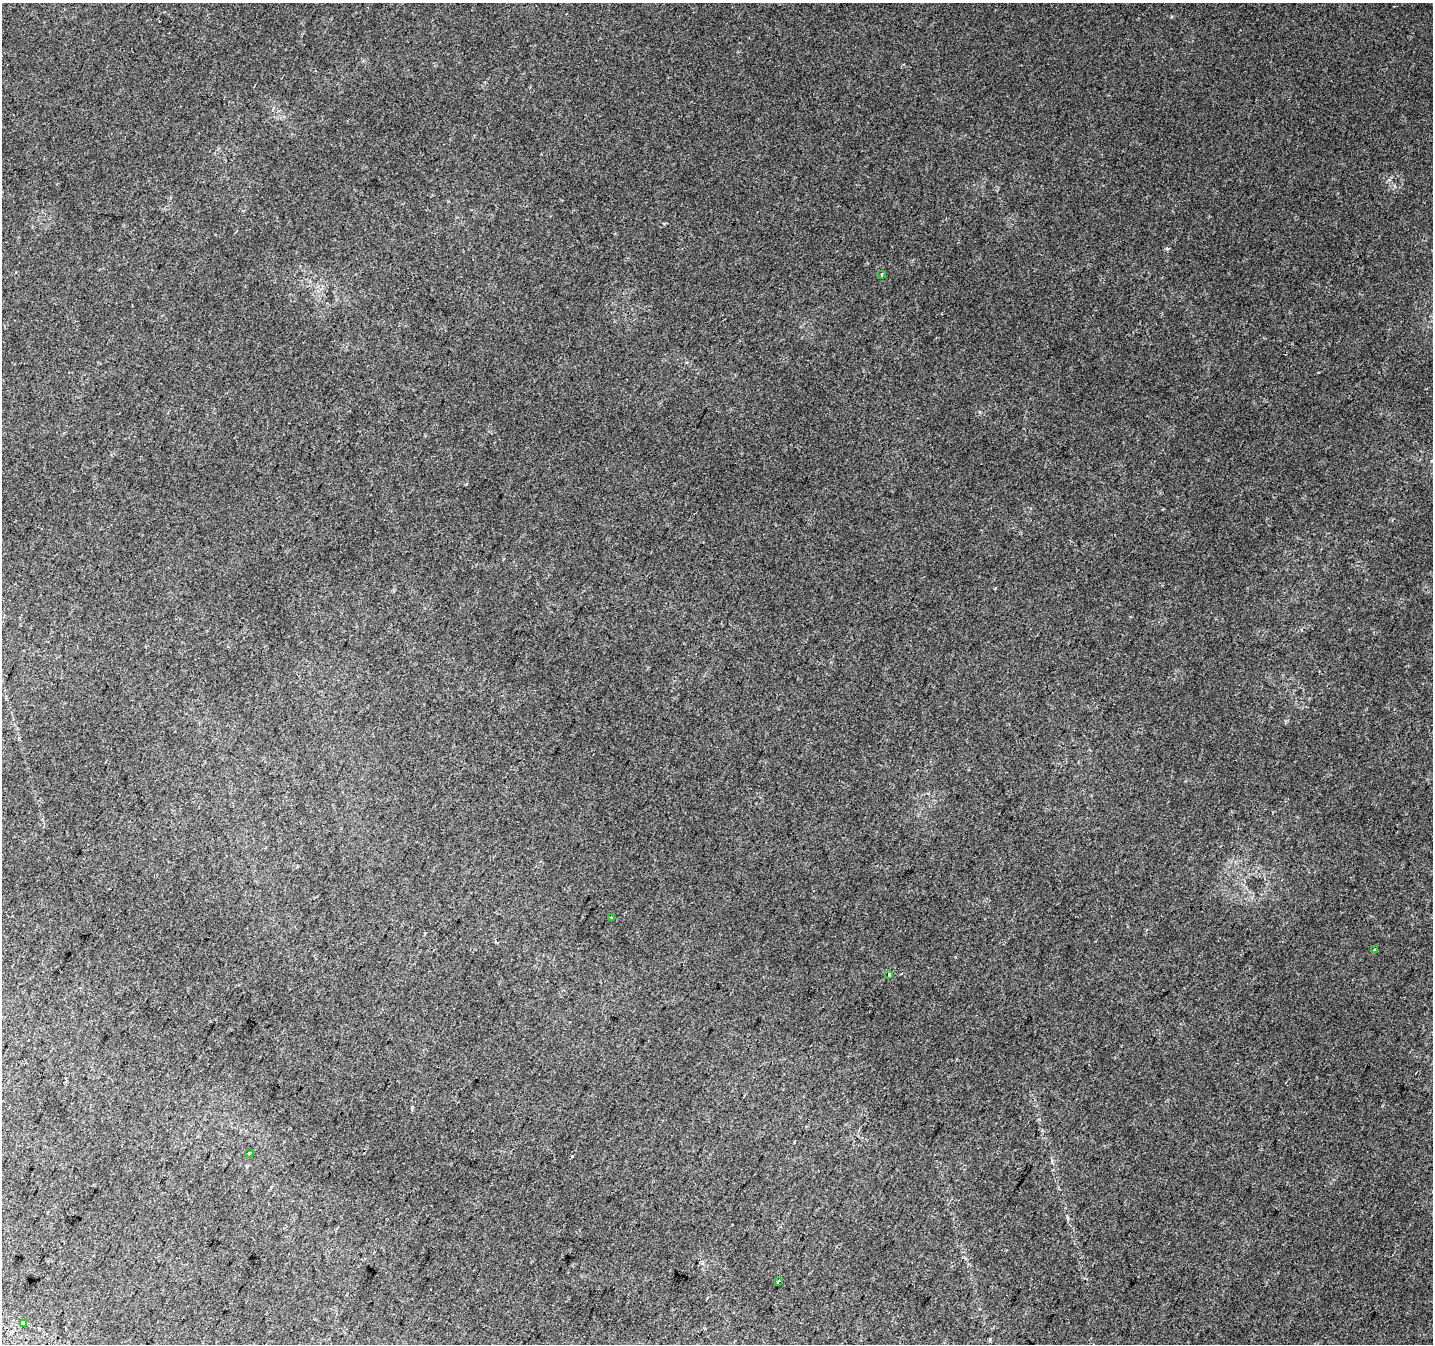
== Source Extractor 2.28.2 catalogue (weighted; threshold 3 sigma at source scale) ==
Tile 7 of 4 x 4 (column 3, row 2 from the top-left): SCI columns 2891-4321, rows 2989-4330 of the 5773 x 5911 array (HDU 1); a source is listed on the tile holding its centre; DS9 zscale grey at full resolution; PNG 1435 x 1346 px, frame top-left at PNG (2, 3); each listed source drawn as its Kron ellipse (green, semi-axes under 4 px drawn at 4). Shown black and unused: <1% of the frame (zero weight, under 2 of 3 exposures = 2% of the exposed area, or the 3 px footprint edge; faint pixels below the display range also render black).
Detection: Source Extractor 2.28.2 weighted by HDU 2 'WHT'; one run over the whole footprint, this tile lists its part. Background 0.0321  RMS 0.01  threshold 0.046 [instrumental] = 3 sigma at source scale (4.5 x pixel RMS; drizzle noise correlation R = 1.50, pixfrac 1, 0.0396/0.0396 arcsec/px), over >= 5 px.
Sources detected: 7; all 7 listed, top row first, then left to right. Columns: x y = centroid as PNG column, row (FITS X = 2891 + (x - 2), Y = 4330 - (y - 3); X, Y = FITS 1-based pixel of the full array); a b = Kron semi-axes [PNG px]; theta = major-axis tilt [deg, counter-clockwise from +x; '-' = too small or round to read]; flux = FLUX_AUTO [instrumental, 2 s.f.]
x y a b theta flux
882 275 4 3 - 0.93
611 918 3 3 - 1.1
1375 950 3 3 - 2.3
889 974 3 3 - 5.5
249 1153 4 3 - 0.77
779 1281 3 2 - 1.4
24 1324 3 3 - 65